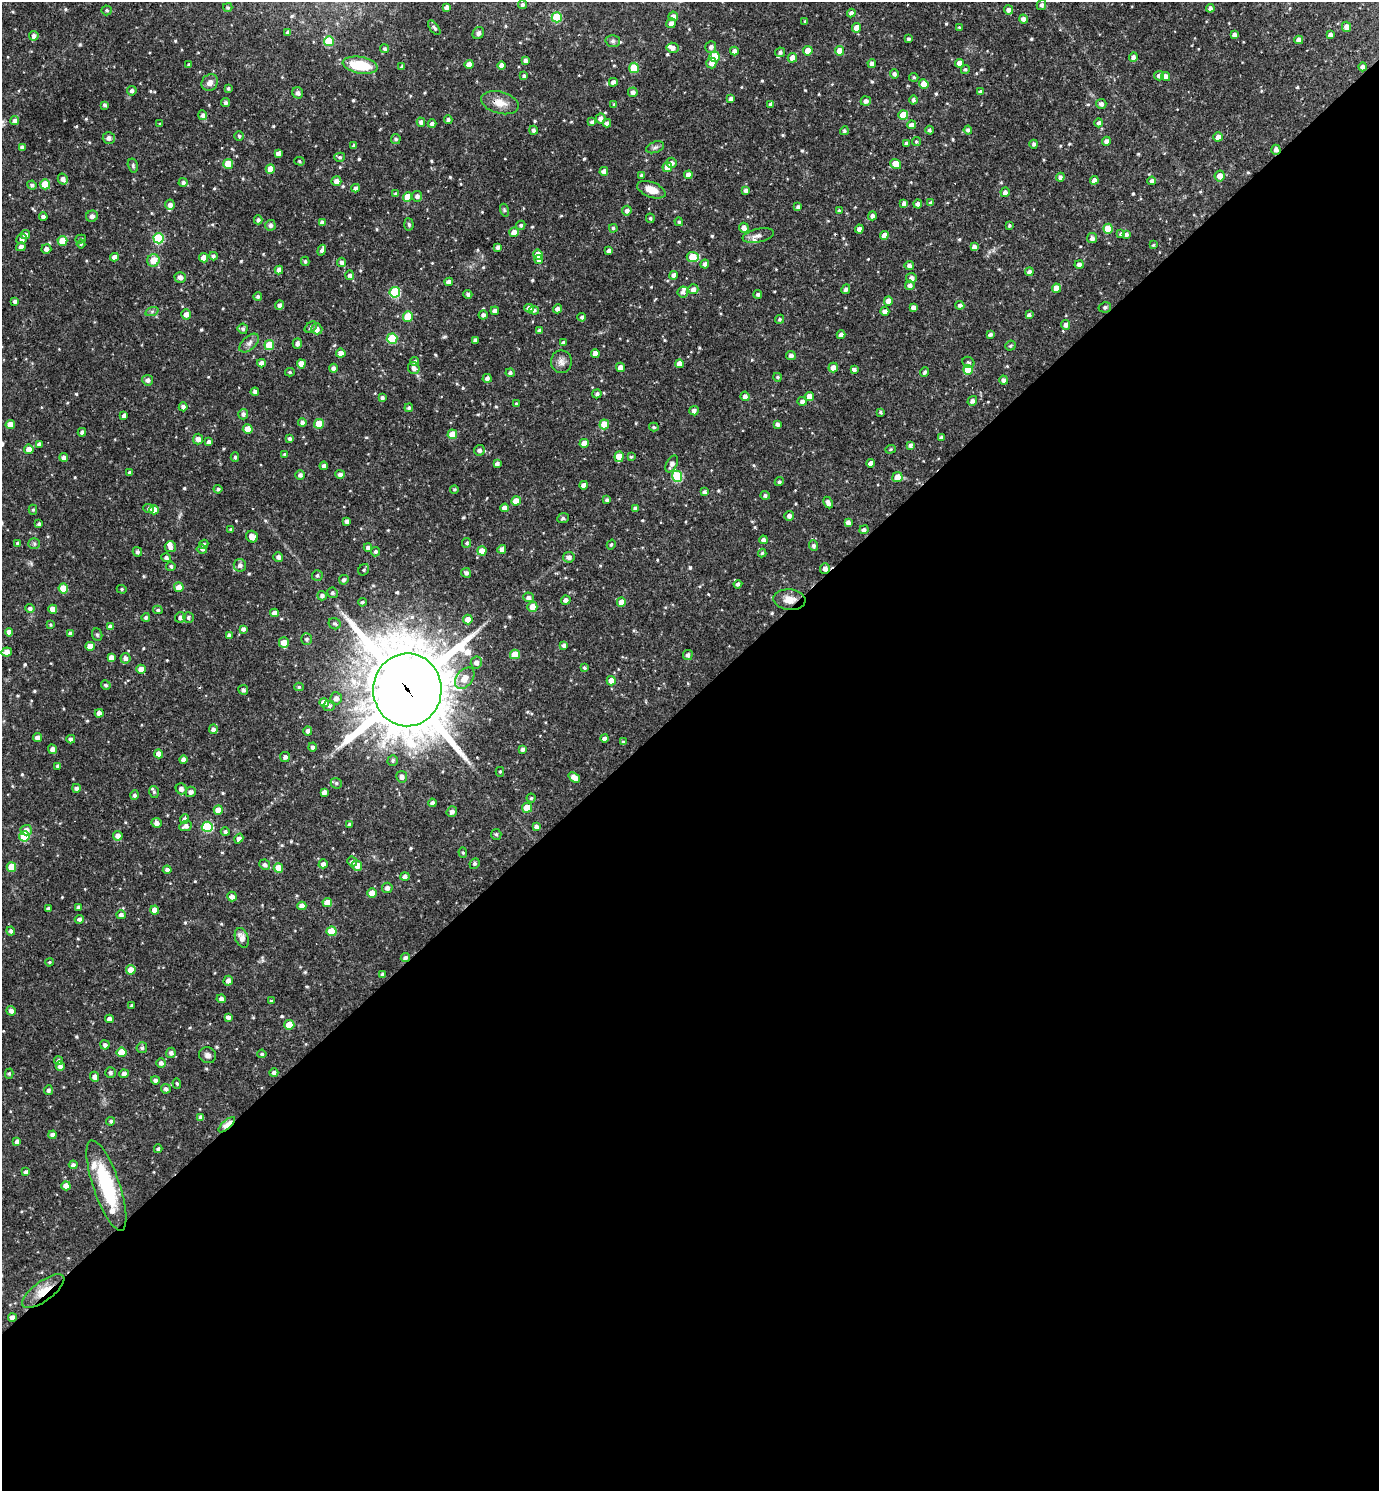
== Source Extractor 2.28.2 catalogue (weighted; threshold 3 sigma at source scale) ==
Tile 15 of 4 x 4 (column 3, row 4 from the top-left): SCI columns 2907-4283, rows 1-1489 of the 5954 x 5956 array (HDU 1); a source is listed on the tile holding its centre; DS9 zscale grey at full resolution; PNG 1381 x 1493 px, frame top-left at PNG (2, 2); each listed source drawn as its Kron ellipse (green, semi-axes under 4 px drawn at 4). Shown black and unused: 53% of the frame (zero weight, under 3 of 4 exposures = <1% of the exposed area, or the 3 px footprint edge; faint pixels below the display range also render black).
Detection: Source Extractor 2.28.2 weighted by HDU 2 'WHT'; one run over the whole footprint, this tile lists its part. Background 0.0423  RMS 0.0051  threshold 0.0231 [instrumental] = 3 sigma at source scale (4.5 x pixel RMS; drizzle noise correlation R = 1.50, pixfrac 1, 0.05/0.05 arcsec/px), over >= 5 px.
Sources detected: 634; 2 cosmic-ray / hot-pixel residue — neither listed nor drawn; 9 inside a brighter listed object's ellipse — not listed separately; of the other 623, all 500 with FLUX_AUTO >= 0.695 (the completeness limit of this list) listed and drawn (123 fainter detections not listed), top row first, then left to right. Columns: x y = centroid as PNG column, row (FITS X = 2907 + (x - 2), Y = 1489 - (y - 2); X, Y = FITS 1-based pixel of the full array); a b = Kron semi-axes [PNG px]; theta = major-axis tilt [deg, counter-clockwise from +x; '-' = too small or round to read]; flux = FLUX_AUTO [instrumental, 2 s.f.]
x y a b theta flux
522 5 4 4 - 1.3
1041 5 5 4 - 1.4
228 7 4 4 - 0.73
446 7 4 4 - 1.5
1210 8 4 4 - 1.7
106 10 5 5 - 0.97
1008 10 4 4 - 2
851 13 4 4 - 1.5
673 16 5 5 - 2.6
557 17 5 5 - 24
1023 19 4 4 - 2.4
805 21 3 3 - 0.73
671 23 5 4 - 2.2
1347 27 5 4 - 3.1
434 28 8 4 -54 1.4
857 28 4 4 - 6.2
959 28 3 3 - 0.7
288 32 4 3 - 1.7
478 33 6 5 - 1.5
1234 35 4 4 - 1.9
1330 35 4 4 - 1.6
34 36 5 4 - 1.9
909 39 3 3 - 1.1
1299 40 4 4 - 2.2
329 41 5 5 - 21
613 41 7 6 - 1.2
711 47 5 5 - 1.9
673 48 6 5 - 2.2
385 49 4 4 - 0.99
734 51 4 4 - 2.1
808 51 4 4 - 6.8
839 51 4 4 - 7.2
780 52 5 4 - 1.2
714 57 5 5 - 17
1133 57 5 4 - 1.9
792 58 5 4 - 3.3
525 60 4 3 - 1.6
711 63 5 5 - 3.1
959 63 4 4 - 4
469 64 4 4 - 3.5
872 64 4 4 - 2.3
189 65 3 3 - 0.99
360 65 17 8 -10 18
502 65 4 4 - 3.3
402 67 4 3 - 1.3
1363 67 4 4 - 1.8
634 68 5 5 - 21
965 69 4 4 - 0.72
894 74 5 4 - 1.4
524 76 4 4 - 1.5
1159 76 5 4 - 1.9
1166 76 4 4 - 1.9
914 77 4 4 - 0.73
613 82 4 4 - 2
210 83 9 7 51 2.5
924 84 5 4 - 7.5
228 88 3 3 - 0.73
132 91 5 4 - 1.3
633 92 5 5 - 1.9
980 92 4 3 - 1.7
298 93 6 5 - 1.9
731 99 4 4 - 1.8
913 100 4 4 - 1.4
866 101 5 4 - 1.9
226 103 4 4 - 1.2
500 103 19 11 -15 6.3
614 104 4 4 - 0.74
771 104 4 3 - 1.5
1101 104 5 5 - 2
105 105 4 3 - 1.3
203 115 5 4 - 1.7
903 115 5 5 - 16
600 118 5 5 - 2.4
448 120 4 4 - 1.4
15 121 4 4 - 1.7
421 122 4 4 - 1.6
592 122 4 4 - 1.3
607 123 4 4 - 1.7
1099 123 4 4 - 1.3
160 124 3 3 - 0.7
432 124 4 4 - 1.6
911 125 4 4 - 2.4
533 130 4 4 - 1.5
929 130 4 4 - 1.1
968 130 4 4 - 1.5
844 131 4 4 - 0.89
239 136 5 4 - 0.78
1218 137 4 4 - 3.8
109 138 6 6 - 2.3
396 139 5 5 - 1
1106 141 4 4 - 1.8
916 142 4 4 - 0.7
907 143 4 4 - 1.7
1034 144 4 4 - 1.3
354 146 4 3 - 1.5
22 147 4 4 - 1.8
655 147 9 5 20 1.3
1276 150 5 4 - 2
278 154 4 4 - 1.8
340 157 5 4 - 0.95
299 161 5 4 - 0.73
672 163 5 5 - 2.3
228 164 5 5 - 8.9
896 164 5 4 - 8.2
133 166 7 5 -75 0.89
667 167 5 5 - 4.8
270 169 4 4 - 6.1
604 171 4 4 - 2.4
642 175 4 3 - 1.4
688 175 4 4 - 4
1220 176 5 5 - 4.2
1060 177 4 4 - 1.7
63 179 5 5 - 2.3
1094 180 4 4 - 2.8
336 181 5 5 - 3.1
1152 181 4 4 - 1.5
183 182 4 4 - 1.4
45 184 5 5 - 13
32 185 5 4 - 1.5
356 188 4 4 - 1.8
651 190 15 7 -21 5.7
746 191 4 4 - 1.7
1005 192 5 4 - 2
396 194 4 4 - 1.5
417 196 5 5 - 1.8
407 197 5 4 - 8.1
904 203 4 4 - 1.9
931 203 4 4 - 1.7
918 204 4 4 - 1.8
170 205 5 5 - 1.7
798 207 4 3 - 1.5
504 210 6 4 -72 0.76
627 211 5 5 - 1.8
839 211 4 3 - 1.1
43 216 4 4 - 1.5
92 216 6 5 - 1.6
872 216 4 4 - 1.8
650 218 5 3 - 0.71
258 220 4 4 - 1.5
679 222 4 4 - 0.86
322 223 4 4 - 1.9
409 224 6 4 -84 0.83
270 225 5 5 - 1.8
521 225 5 4 - 1.1
1009 225 4 4 - 0.82
613 228 4 4 - 0.91
744 228 5 4 - 2.4
859 229 4 4 - 2.1
1108 229 5 5 - 12
514 232 5 5 - 4.2
1121 234 4 3 - 0.94
1126 234 4 4 - 1.7
25 235 5 4 - 1.8
758 235 16 6 11 2.3
884 235 4 4 - 3.2
159 238 5 5 - 34
1092 238 5 5 - 2
22 239 5 5 - 1.9
81 239 5 4 - 0.85
62 241 5 5 - 9.5
81 244 4 4 - 0.73
1153 245 4 3 - 0.81
21 247 5 4 - 2.3
497 247 4 3 - 1.7
974 247 4 4 - 2.1
46 249 5 5 - 2.3
322 250 5 4 - 1.7
609 251 4 4 - 2
538 255 5 4 - 7.5
213 256 4 4 - 1.2
114 257 4 4 - 2.7
693 257 6 5 - 11
204 258 4 4 - 4.7
539 259 4 4 - 1.8
153 260 6 6 - 6.7
305 261 4 3 - 0.86
342 262 4 4 - 2
705 264 4 4 - 1.9
909 265 4 4 - 1.9
1079 265 4 4 - 1.6
279 270 4 4 - 2.6
1029 272 4 4 - 1.9
350 275 5 4 - 1.4
674 275 4 4 - 2.3
180 277 6 5 - 2.3
911 278 5 5 - 2.1
449 282 4 4 - 2.6
910 285 5 5 - 1.9
1056 288 4 4 - 4.7
693 289 5 5 - 2.3
846 289 5 3 - 1.5
395 292 5 5 - 37
683 292 5 5 - 1.8
468 294 4 4 - 1.3
758 294 4 4 - 1.2
258 296 4 4 - 1.1
15 301 4 4 - 1.6
888 301 4 4 - 4.5
280 305 5 4 - 1.7
960 305 4 4 - 1.6
913 307 4 4 - 2.3
1105 307 6 5 - 1
529 308 4 4 - 2.8
557 309 4 4 - 2.1
534 310 5 4 - 0.97
152 311 7 4 19 0.97
495 311 4 4 - 2.2
885 311 4 4 - 2.4
186 314 5 5 - 2.6
483 315 4 4 - 1.8
1029 315 4 3 - 1.1
408 316 5 5 - 15
582 317 4 4 - 1.4
780 319 5 4 - 0.87
1066 325 5 4 - 2.2
311 327 7 4 40 1.1
243 329 5 5 - 1.2
317 329 5 5 - 2.4
539 330 4 4 - 1.4
990 334 4 3 - 1.3
841 335 4 4 - 2.1
392 339 5 5 - 24
475 340 4 3 - 1.3
249 343 12 6 42 2
563 343 4 4 - 1.7
297 344 5 4 - 1.7
269 345 5 5 - 16
1010 346 5 5 - 0.94
341 353 5 4 - 3.2
595 353 4 4 - 3.5
791 355 5 4 - 1.9
415 361 4 4 - 1.3
561 362 11 10 - 2.9
968 362 6 5 - 0.96
261 363 4 4 - 2.5
301 364 4 4 - 5.1
679 364 4 4 - 3.7
620 367 5 4 - 3.1
333 368 4 4 - 1.7
414 368 6 6 - 2.2
833 368 5 4 - 3.8
854 369 4 3 - 1.2
968 370 5 5 - 11
290 372 5 4 - 0.74
925 372 5 4 - 1.4
510 373 4 4 - 1.1
778 377 4 4 - 0.97
487 378 4 4 - 1.9
148 380 5 5 - 2
1004 380 4 4 - 1.7
255 392 4 4 - 2
597 394 5 4 - 1.4
745 396 5 4 - 2
809 396 4 4 - 4.5
382 398 4 4 - 1.4
802 401 4 4 - 1.9
972 401 5 4 - 2
516 404 3 3 - 0.82
183 407 4 4 - 1.7
409 408 4 4 - 1.1
694 411 5 4 - 1.9
880 412 4 3 - 0.79
243 414 5 5 - 1.7
124 415 4 4 - 2.4
302 422 4 4 - 1.9
10 424 4 4 - 4.7
319 424 5 5 - 12
604 424 5 5 - 12
777 424 4 4 - 1.6
654 427 5 4 - 0.89
248 429 5 4 - 8.7
82 432 4 4 - 1.6
452 434 5 5 - 9.2
941 437 4 3 - 1.5
198 439 5 5 - 2.7
289 439 4 4 - 1.3
209 442 4 4 - 1.5
584 443 4 4 - 4
39 444 4 4 - 1.8
910 445 4 4 - 1.5
29 449 4 4 - 4.2
890 449 5 4 - 0.7
479 450 5 5 - 1.7
285 454 4 4 - 0.89
64 457 4 4 - 2.1
235 457 5 3 - 0.96
619 457 5 4 - 6.7
631 457 4 4 - 0.84
497 463 4 3 - 1.6
871 463 4 4 - 2.3
672 464 9 5 61 2.5
324 466 4 4 - 1.8
129 472 3 3 - 0.94
340 474 5 4 - 1.8
300 475 5 5 - 1.8
677 476 5 5 - 31
897 477 5 5 - 6.3
779 482 5 4 - 0.9
584 485 4 4 - 2.8
218 489 4 3 - 1.1
454 489 4 4 - 0.7
704 492 4 4 - 1.2
765 495 5 4 - 1.2
607 500 4 4 - 1.5
516 501 5 4 - 6.1
828 503 6 4 -64 2.3
505 508 4 4 - 3.5
635 508 4 3 - 1.4
149 509 5 4 - 1
33 510 5 4 - 0.76
154 510 5 4 - 4.5
789 516 5 4 - 1.8
563 518 6 5 - 0.8
346 521 4 4 - 1.6
848 522 4 4 - 2
39 524 4 3 - 1
231 530 4 4 - 1.1
864 530 4 4 - 1.6
252 537 6 5 - 4
763 540 4 4 - 1.6
18 543 4 4 - 1
467 543 5 4 - 1.1
34 544 5 5 - 0.83
204 544 5 4 - 0.96
611 545 5 4 - 0.76
813 546 5 4 - 1.3
170 547 5 5 - 2.4
368 547 4 4 - 1.7
202 549 5 4 - 0.78
502 549 4 4 - 2.6
482 551 4 4 - 5.3
137 552 5 4 - 1.2
376 552 5 4 - 1.1
762 553 4 4 - 0.77
278 557 5 4 - 1.8
569 557 6 5 - 2
166 558 5 4 - 1.5
240 565 6 6 - 1.9
171 566 5 4 - 1.1
825 569 5 5 - 2.2
364 570 6 5 - 0.83
466 573 5 4 - 1.5
317 575 5 5 - 1.1
344 580 5 4 - 1.5
738 584 4 4 - 1.6
179 587 5 5 - 4
63 588 5 5 - 11
122 589 5 4 - 0.75
332 593 5 5 - 1.2
322 596 5 4 - 1.5
528 597 5 5 - 1.8
566 600 5 4 - 2.1
789 600 16 10 -4 5.7
362 602 4 4 - 0.99
621 602 4 4 - 4.7
532 607 5 5 - 5.5
30 608 4 4 - 1.4
53 609 4 4 - 4.2
158 610 4 4 - 0.98
274 613 4 4 - 2.6
146 617 4 4 - 1
180 617 5 5 - 1.6
188 617 5 5 - 1.1
468 620 5 5 - 5
335 624 6 5 - 1.2
51 625 4 4 - 0.74
110 627 4 4 - 2.1
243 629 4 4 - 1.5
9 632 4 4 - 3
71 633 4 4 - 2.2
97 635 6 5 - 0.79
229 636 4 4 - 1.6
306 639 6 5 - 1.2
284 642 5 5 - 4.9
564 645 4 4 - 1.8
90 646 4 4 - 5.8
7 652 5 4 - 3.8
515 654 5 5 - 10
688 655 5 5 - 1.5
111 657 4 4 - 2.3
125 658 5 5 - 1.8
476 662 6 5 - 2.3
584 668 4 3 - 0.88
141 669 4 4 - 3.8
465 678 12 8 51 5.8
611 681 5 4 - 5.7
106 685 5 4 - 0.91
299 687 5 4 - 0.75
243 690 5 4 - 1.5
407 690 36 34 89 4800
336 698 6 6 - 2.2
324 703 5 4 - 5.2
329 706 5 5 - 1.2
99 713 4 4 - 2.5
213 729 5 4 - 2.1
308 731 5 4 - 1.8
37 737 5 4 - 2.1
605 738 4 4 - 1.8
71 739 4 4 - 1.6
623 742 4 4 - 0.76
312 747 4 4 - 1.4
52 749 5 4 - 2.3
523 749 4 3 - 1.3
159 754 4 4 - 4.4
285 757 5 5 - 1.6
183 760 4 4 - 2.1
393 760 5 5 - 1.1
58 766 4 3 - 1.3
500 772 5 4 - 0.76
402 777 6 5 - 2.3
574 777 6 4 -38 4
336 783 6 5 - 1.1
76 788 4 4 - 1.6
181 789 5 5 - 2.2
154 792 6 4 -74 1
191 792 5 5 - 1.9
324 792 4 4 - 2.5
135 795 5 4 - 1.3
531 798 4 4 - 0.84
432 803 4 4 - 1.7
527 808 5 5 - 12
218 810 4 4 - 6.1
452 812 5 5 - 2.1
185 819 5 4 - 2
156 823 5 5 - 2.3
349 824 4 3 - 1.1
186 826 6 5 - 2.1
207 827 5 5 - 34
536 827 4 4 - 1.7
26 830 5 5 - 3.7
225 832 4 4 - 1
496 834 5 5 - 0.99
24 836 5 5 - 21
118 836 5 5 - 3.1
239 839 5 4 - 2.3
463 853 5 4 - 0.73
352 862 5 4 - 1.4
475 863 5 4 - 1
323 864 4 4 - 1.8
265 865 5 5 - 1.8
357 865 5 5 - 4.5
11 867 5 4 - 8.2
278 868 5 4 - 7.3
167 870 4 4 - 1.7
405 876 4 4 - 1.8
387 888 5 5 - 2
372 893 5 4 - 4.1
232 897 5 4 - 2.4
327 903 5 4 - 7.2
302 906 4 4 - 3.5
79 907 4 4 - 1.7
48 909 4 4 - 1.6
155 910 4 4 - 4.4
121 915 5 4 - 1.8
79 919 4 4 - 1.4
11 931 4 4 - 1.5
332 931 5 5 - 11
242 938 10 6 -68 3.2
405 958 4 4 - 1.4
49 962 4 3 - 0.69
131 970 5 4 - 6.7
383 975 4 3 - 1.8
228 981 5 4 - 2.3
221 999 4 4 - 1.6
271 1001 3 3 - 0.75
132 1005 3 3 - 0.7
11 1011 5 4 - 1.9
228 1017 4 4 - 1.9
109 1019 4 4 - 2.3
289 1025 5 5 - 11
105 1045 4 4 - 1.8
142 1048 5 5 - 1.2
121 1052 5 5 - 8.7
171 1053 5 5 - 1.7
262 1054 4 4 - 0.96
208 1055 8 8 - 2
58 1061 4 4 - 1.2
161 1063 4 4 - 1.8
60 1066 4 4 - 2.1
110 1073 5 5 - 1.4
274 1073 5 4 - 1.7
9 1074 5 4 - 0.81
124 1074 4 4 - 2.2
95 1077 5 4 - 2.2
155 1080 4 4 - 1.8
177 1083 5 4 - 0.7
166 1089 5 5 - 1.4
48 1090 5 4 - 1.6
201 1117 4 4 - 1.8
111 1121 4 4 - 1
227 1125 10 4 42 14
53 1135 4 4 - 2.3
17 1142 4 4 - 1.9
158 1149 4 4 - 0.85
73 1165 4 4 - 1.7
26 1172 4 4 - 1.6
66 1186 4 4 - 3.7
106 1186 47 13 -71 36
43 1291 25 10 36 9.4
12 1318 4 4 - 2.8
Overlapping masked pixels (flux is a lower limit): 11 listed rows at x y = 1363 67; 500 103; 1276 150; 825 569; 789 600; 407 690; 405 958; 228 981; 227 1125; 43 1291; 12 1318